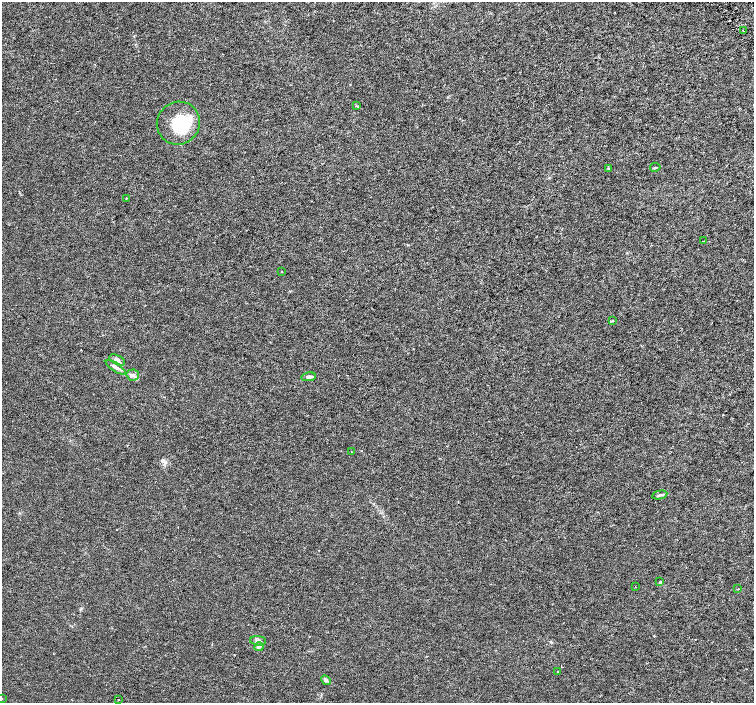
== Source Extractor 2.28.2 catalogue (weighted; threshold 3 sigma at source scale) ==
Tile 10 of 4 x 4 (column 2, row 3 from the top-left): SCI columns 1510-3012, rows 1603-3003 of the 6019 x 5941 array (HDU 1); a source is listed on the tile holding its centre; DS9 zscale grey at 2 x 2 block average (1 PNG px = mean of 2 x 2 image px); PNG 756 x 705 px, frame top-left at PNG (2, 2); each listed source drawn as its Kron ellipse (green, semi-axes under 4 px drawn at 4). Shown black and unused: <1% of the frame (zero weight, under 3 of 6 exposures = <1% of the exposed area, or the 3 px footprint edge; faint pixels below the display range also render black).
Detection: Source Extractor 2.28.2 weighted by HDU 2 'WHT'; one run over the whole footprint, this tile lists its part. Background 9.83e-04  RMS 0.0017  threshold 0.00705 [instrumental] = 3 sigma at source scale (4.09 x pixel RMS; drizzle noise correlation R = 1.36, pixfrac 0.8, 0.0396/0.0396 arcsec/px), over >= 5 px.
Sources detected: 29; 2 inside a brighter object's white glare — neither listed nor drawn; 3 inside a brighter listed object's ellipse — not listed separately; the other 24 listed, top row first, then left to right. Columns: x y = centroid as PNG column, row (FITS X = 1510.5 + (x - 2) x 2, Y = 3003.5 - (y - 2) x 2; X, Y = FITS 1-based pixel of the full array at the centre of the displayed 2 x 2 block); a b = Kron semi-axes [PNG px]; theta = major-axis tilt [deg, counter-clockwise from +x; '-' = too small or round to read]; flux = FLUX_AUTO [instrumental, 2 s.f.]
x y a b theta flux
743 31 2 2 - 0.17
356 106 4 2 - 0.34
178 123 22 21 - 12
655 167 5 3 - 0.51
608 168 2 2 - 0.44
126 198 2 2 - 0.19
703 241 2 2 - 0.16
282 271 2 2 - 0.16
612 321 3 3 - 0.29
117 360 8 4 -26 1.6
116 367 11 4 -32 1.2
133 375 6 5 - 1.1
309 377 7 4 11 0.96
351 452 2 2 - 0.11
660 495 7 3 12 0.66
660 582 3 2 - 0.33
636 587 2 2 - 0.15
738 589 3 2 - 0.19
258 641 8 4 -4 1.1
259 647 4 3 - 0.57
557 671 2 2 - 0.14
326 680 5 4 - 1
2 699 2 2 - 0.12
118 699 2 2 - 0.18
Isophote crosses this tile's border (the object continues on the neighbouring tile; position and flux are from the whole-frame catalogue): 1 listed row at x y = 2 699
Diffuse or blended objects may show on this block-average render without a row.